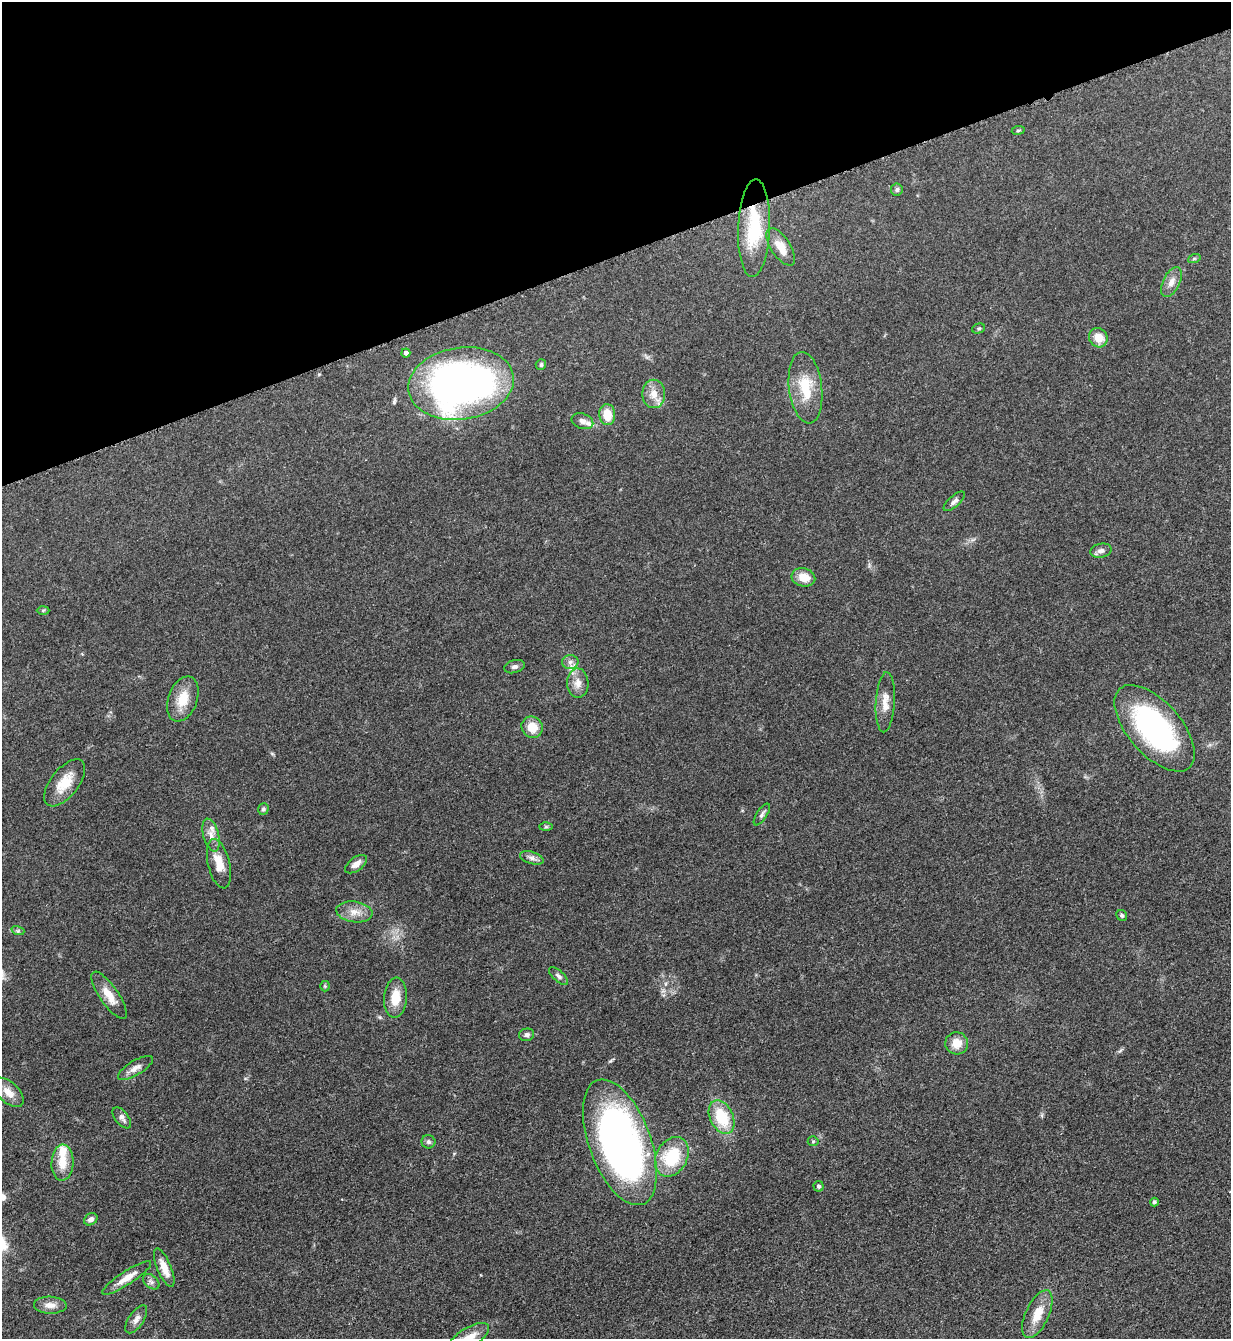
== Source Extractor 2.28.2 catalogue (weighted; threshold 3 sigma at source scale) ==
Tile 3 of 4 x 4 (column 3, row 1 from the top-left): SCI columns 2739-3967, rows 4021-5357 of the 5351 x 5363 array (HDU 1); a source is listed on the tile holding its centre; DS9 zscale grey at full resolution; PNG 1233 x 1341 px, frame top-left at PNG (2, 2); each listed source drawn as its Kron ellipse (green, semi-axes under 4 px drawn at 4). Shown black and unused: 19% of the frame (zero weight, under 3 of 5 exposures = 1% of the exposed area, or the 3 px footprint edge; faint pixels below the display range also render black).
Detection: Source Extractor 2.28.2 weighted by HDU 2 'WHT'; one run over the whole footprint, this tile lists its part. Background 0.0603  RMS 0.0063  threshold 0.0283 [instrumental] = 3 sigma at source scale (4.5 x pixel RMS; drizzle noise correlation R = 1.50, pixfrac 1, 0.05/0.05 arcsec/px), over >= 5 px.
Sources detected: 65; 1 long thin detection or spike segment (spike, bleed or trail) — neither listed nor drawn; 2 inside a brighter listed object's ellipse — not listed separately; the other 62 listed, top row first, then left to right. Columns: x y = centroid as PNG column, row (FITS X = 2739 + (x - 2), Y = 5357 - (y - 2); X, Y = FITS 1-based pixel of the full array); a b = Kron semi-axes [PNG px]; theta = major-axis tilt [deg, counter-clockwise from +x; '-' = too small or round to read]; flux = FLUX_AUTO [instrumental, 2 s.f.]
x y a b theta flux
1018 130 6 3 9 0.76
897 190 6 6 - 1.5
754 228 49 16 88 35
781 247 21 9 -57 9.1
1194 259 6 4 19 0.79
1171 282 16 8 64 4.9
979 328 6 5 - 0.95
1098 338 10 9 - 9.1
406 353 4 4 - 2.2
541 365 5 5 - 1.3
461 384 53 36 8 330
805 388 36 16 -83 21
654 394 14 11 -89 6.9
607 415 10 8 -86 10
582 421 11 7 -19 2.8
954 501 13 5 42 2.4
1101 551 11 7 12 2.6
803 577 12 9 -14 8.4
43 610 6 4 1 0.82
570 662 8 7 - 2.6
515 667 10 6 16 2.1
578 683 15 10 -88 6
183 699 23 14 70 12
885 702 30 9 87 7.7
532 727 11 10 - 9.9
1155 728 53 26 -49 120
65 783 28 14 52 14
263 809 6 5 - 1.3
762 814 12 5 57 2
546 827 7 4 1 0.99
211 835 17 8 -75 4.7
532 858 12 6 -17 2.7
219 864 25 11 -77 11
356 864 12 6 36 4.2
354 912 18 10 -7 6.9
1122 915 6 5 - 1.3
18 931 6 4 -18 1
558 976 11 5 -41 1.9
325 986 5 5 - 0.77
109 995 28 9 -55 9.4
395 998 20 11 85 12
527 1035 8 6 14 1.8
957 1043 11 11 - 8.2
135 1068 20 7 31 4.3
9 1092 18 10 -43 7.3
722 1117 17 11 -64 24
122 1118 12 6 -52 2.9
813 1141 5 5 - 0.8
428 1142 7 6 - 1.5
620 1142 66 31 -70 310
672 1157 21 15 62 30
62 1163 18 11 87 10
818 1186 5 5 - 1.3
1154 1202 4 4 - 1.3
91 1219 7 5 35 2.8
164 1268 20 7 -67 8.6
127 1278 29 6 33 7.4
151 1282 9 6 -40 2
50 1305 16 8 -2 4.9
1037 1314 26 11 65 12
136 1319 16 7 56 3.5
469 1338 23 10 32 10
Overlapping masked pixels (flux is a lower limit): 1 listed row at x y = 754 228
Isophote crosses this tile's border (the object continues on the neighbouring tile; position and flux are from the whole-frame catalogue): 1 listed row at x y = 469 1338